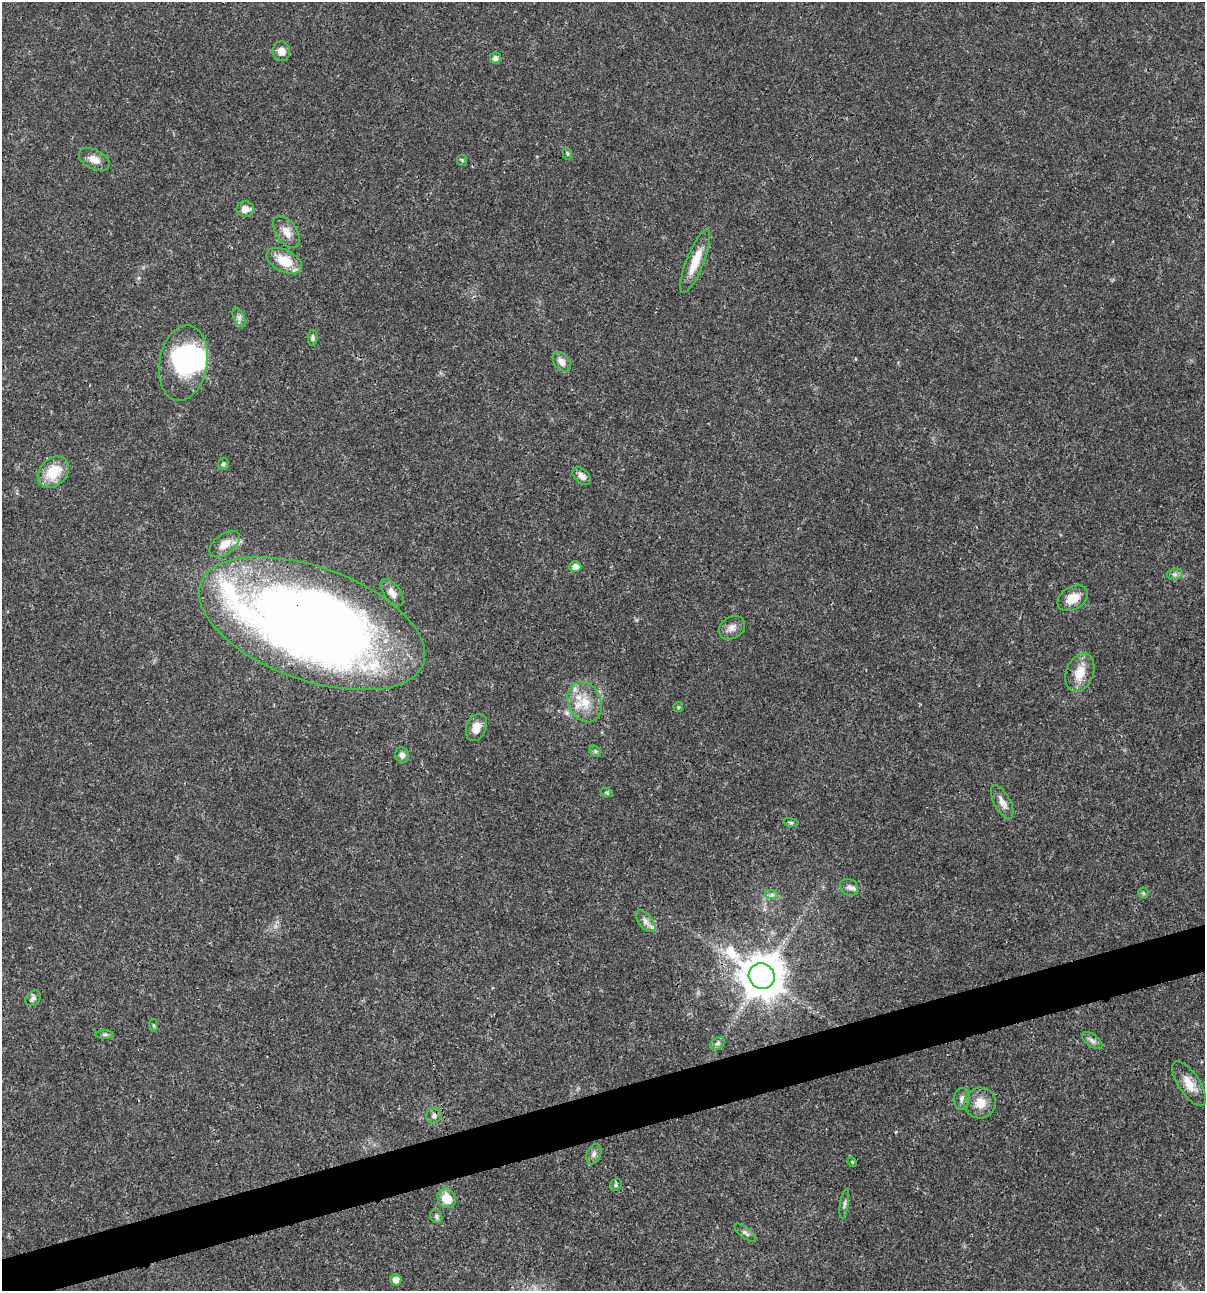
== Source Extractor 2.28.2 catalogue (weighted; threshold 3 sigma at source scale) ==
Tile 7 of 4 x 4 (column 3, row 2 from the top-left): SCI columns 2506-3708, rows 2581-3869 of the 4960 x 5159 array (HDU 1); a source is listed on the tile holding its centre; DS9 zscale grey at full resolution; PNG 1207 x 1293 px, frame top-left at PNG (2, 2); each listed source drawn as its Kron ellipse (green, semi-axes under 4 px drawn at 4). Shown black and unused: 4% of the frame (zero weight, under 3 of 4 exposures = <1% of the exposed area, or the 3 px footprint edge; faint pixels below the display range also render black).
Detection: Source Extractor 2.28.2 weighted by HDU 2 'WHT'; one run over the whole footprint, this tile lists its part. Background 0.017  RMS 0.0016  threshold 0.00737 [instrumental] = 3 sigma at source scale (4.5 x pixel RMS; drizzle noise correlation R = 1.50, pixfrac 1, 0.0396/0.0396 arcsec/px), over >= 5 px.
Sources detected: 60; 1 inside a brighter object's white glare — neither listed nor drawn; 5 inside a brighter listed object's ellipse — not listed separately; the other 54 listed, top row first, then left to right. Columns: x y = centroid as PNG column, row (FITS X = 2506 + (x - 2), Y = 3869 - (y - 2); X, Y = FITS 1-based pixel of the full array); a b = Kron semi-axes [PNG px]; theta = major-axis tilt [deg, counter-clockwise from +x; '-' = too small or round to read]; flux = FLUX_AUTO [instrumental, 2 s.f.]
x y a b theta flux
281 51 10 8 -78 1.3
495 58 5 5 - 0.63
567 153 6 4 -78 0.26
94 159 16 9 -27 1.6
462 160 6 5 - 0.27
245 209 8 8 - 1.4
286 232 18 10 -56 1.7
284 261 19 11 -26 4.1
695 261 34 9 68 3.5
239 317 10 5 -64 0.61
313 338 8 5 88 0.38
562 362 11 7 -51 1
183 363 38 24 80 20
223 464 6 5 - 0.34
53 472 18 13 46 4.4
582 476 11 7 -43 0.91
225 544 17 10 37 2.1
575 567 6 5 - 0.98
1175 574 8 5 11 0.47
392 592 16 8 -53 1.2
1073 598 16 11 31 2.4
312 623 118 56 -20 220
732 628 14 10 32 1.1
1080 673 20 13 68 3
585 702 21 16 -64 3.6
678 707 5 4 - 0.2
476 727 14 9 65 1.6
595 751 6 5 - 0.29
402 755 8 7 - 0.76
607 793 6 4 -19 0.24
1002 802 18 8 -62 1.2
791 822 8 4 -9 0.24
849 887 9 7 -35 0.62
1143 893 5 5 - 0.26
772 895 7 4 -19 0.35
645 921 13 7 -50 0.85
762 976 13 12 - 500
33 998 9 6 50 0.5
154 1025 6 3 -81 0.19
105 1034 9 4 0 0.33
1092 1041 12 6 -37 0.65
718 1044 8 5 35 0.43
1189 1084 26 10 -56 2.3
962 1099 11 8 82 0.88
980 1103 16 15 - 2.3
434 1116 8 7 - 0.59
594 1154 11 6 67 0.66
852 1162 5 4 - 0.19
616 1185 6 5 - 0.32
447 1198 10 8 -57 2.8
844 1204 15 3 81 0.44
436 1216 7 5 -67 0.35
745 1233 13 5 -37 0.52
396 1280 5 5 - 1.1
Overlapping masked pixels (flux is a lower limit): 1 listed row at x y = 312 623